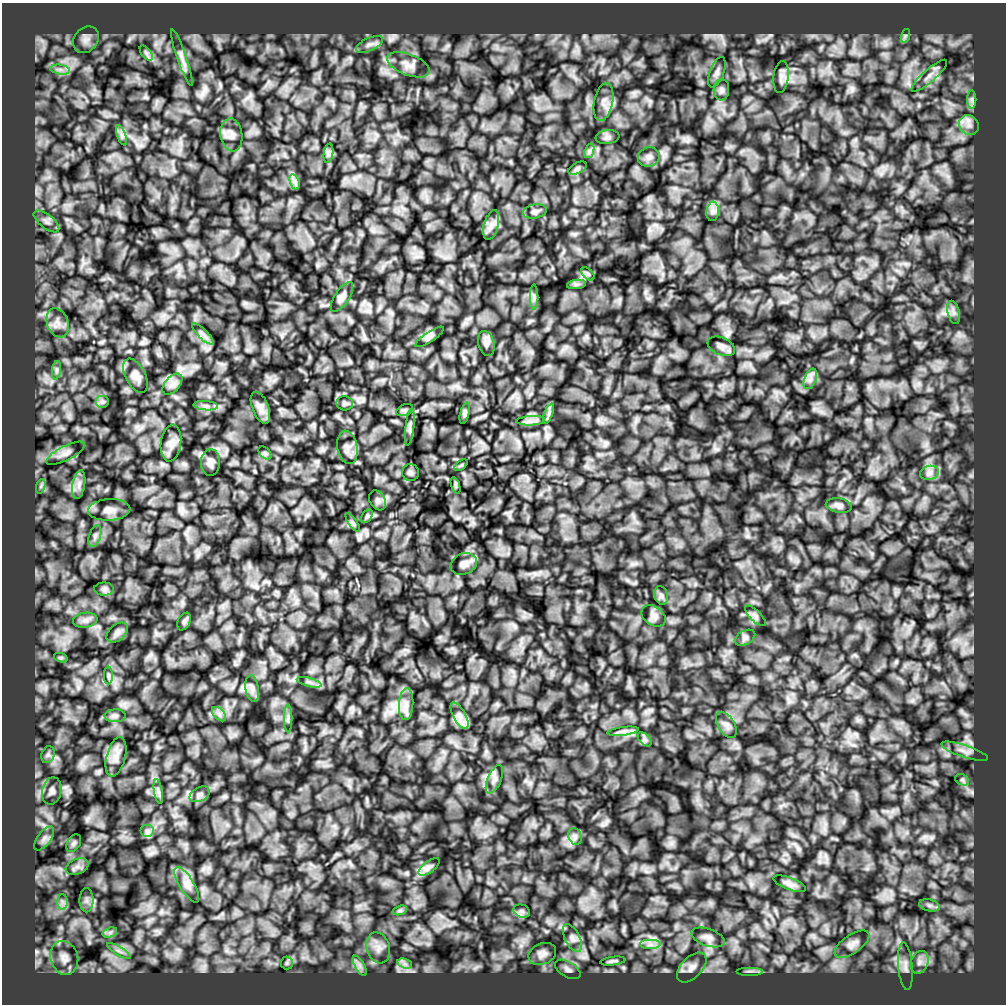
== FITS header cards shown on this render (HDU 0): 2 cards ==
NAXIS1  =                 1004
NAXIS2  =                 1002

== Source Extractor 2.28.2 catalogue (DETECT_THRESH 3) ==
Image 1004 x 1002 px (HDU 0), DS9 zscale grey, 1 PNG px = 1 image px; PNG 1008 x 1006 px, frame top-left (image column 1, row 1002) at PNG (2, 3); each listed source drawn as its Kron ellipse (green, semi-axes under 4 px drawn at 4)
Background 37100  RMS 640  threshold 1930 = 3 sigma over >= 5 px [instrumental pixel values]
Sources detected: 126; all 126 listed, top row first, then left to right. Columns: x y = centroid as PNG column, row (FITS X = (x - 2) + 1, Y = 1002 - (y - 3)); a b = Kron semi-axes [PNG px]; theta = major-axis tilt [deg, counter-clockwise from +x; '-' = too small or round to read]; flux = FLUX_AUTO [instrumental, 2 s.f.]
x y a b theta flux
905 36 7 4 72 86000
86 40 14 11 49 350000
369 44 14 6 24 220000
146 53 9 4 -53 130000
182 57 30 4 -71 240000
408 65 22 10 -21 420000
60 70 10 5 -8 190000
717 72 16 7 69 220000
929 76 23 6 41 350000
781 77 16 7 82 220000
721 90 10 8 85 170000
972 99 9 4 90 120000
604 102 19 9 79 380000
969 125 10 9 - 300000
122 135 10 3 -69 120000
231 135 16 11 -81 310000
608 137 12 7 7 150000
589 151 7 4 71 110000
328 153 10 4 82 130000
649 157 11 9 15 220000
578 168 10 5 27 110000
295 182 8 4 -72 140000
535 211 12 7 11 160000
713 211 10 6 84 180000
46 221 15 7 -38 240000
491 225 15 7 75 300000
588 274 8 4 -45 89000
576 284 9 4 8 110000
342 297 17 7 56 220000
534 297 12 2 90 97000
954 312 12 6 -75 190000
58 323 15 10 -70 410000
203 334 14 4 -45 190000
429 337 17 5 34 150000
486 344 13 8 -75 200000
721 346 14 8 -23 220000
56 370 9 4 82 120000
136 376 18 10 -62 310000
810 379 11 6 67 220000
172 384 12 7 47 260000
102 402 7 6 - 120000
345 403 8 7 - 110000
206 406 12 4 -5 190000
260 408 17 8 -68 330000
405 410 9 5 24 84000
465 413 11 4 75 99000
549 414 10 3 69 100000
531 421 14 4 3 190000
410 427 19 4 83 150000
171 443 18 10 82 360000
347 447 17 10 -79 350000
66 453 21 7 27 290000
265 453 8 5 -45 91000
210 462 13 9 86 220000
461 465 7 4 37 54000
410 472 8 8 - 110000
929 473 9 7 16 190000
79 485 14 6 80 260000
455 485 8 4 -71 70000
41 486 7 4 72 95000
377 500 10 7 -59 160000
839 505 13 7 -10 170000
109 510 21 11 4 410000
367 516 7 5 56 90000
353 522 11 3 -55 74000
95 536 11 5 72 170000
464 564 14 10 22 240000
104 589 10 6 0 140000
661 595 9 6 -74 150000
653 616 13 9 -35 220000
755 616 13 5 -45 140000
85 620 12 7 7 230000
184 621 9 6 64 120000
117 632 12 8 41 190000
745 638 11 7 29 150000
61 658 7 4 -18 74000
108 675 9 4 -90 95000
309 682 13 3 -15 130000
252 689 13 6 -81 240000
406 704 16 7 86 320000
219 714 9 5 -45 150000
115 716 10 6 0 140000
460 716 15 6 -61 300000
288 718 14 2 90 96000
726 725 14 8 -57 230000
623 731 15 4 7 200000
645 739 8 5 -45 120000
965 751 24 6 -18 320000
48 755 8 6 69 150000
116 757 20 9 76 410000
494 779 15 6 67 230000
962 780 7 5 -30 99000
52 791 14 9 77 240000
158 791 12 3 -80 130000
200 794 11 7 28 180000
147 831 7 6 - 150000
575 836 8 6 -70 150000
44 838 14 6 53 240000
74 843 10 6 57 120000
77 867 12 7 22 240000
429 867 12 5 37 180000
790 884 17 6 -21 220000
187 885 20 7 -58 350000
86 900 12 7 -90 230000
62 902 8 5 -89 160000
929 905 10 6 -13 170000
400 910 7 4 19 88000
522 911 8 6 -20 140000
110 932 7 4 19 130000
708 937 17 8 -19 270000
572 938 15 7 -63 270000
852 944 20 9 34 310000
650 945 11 5 0 220000
378 948 16 11 -73 430000
119 951 13 4 -31 170000
542 954 14 10 23 280000
64 958 17 13 -73 500000
613 961 13 4 8 120000
919 962 12 8 69 290000
287 963 6 6 - 91000
405 964 8 4 -18 150000
360 966 11 4 -60 170000
905 966 24 7 -85 310000
692 968 18 10 45 390000
568 969 14 7 -31 190000
750 971 13 3 0 120000